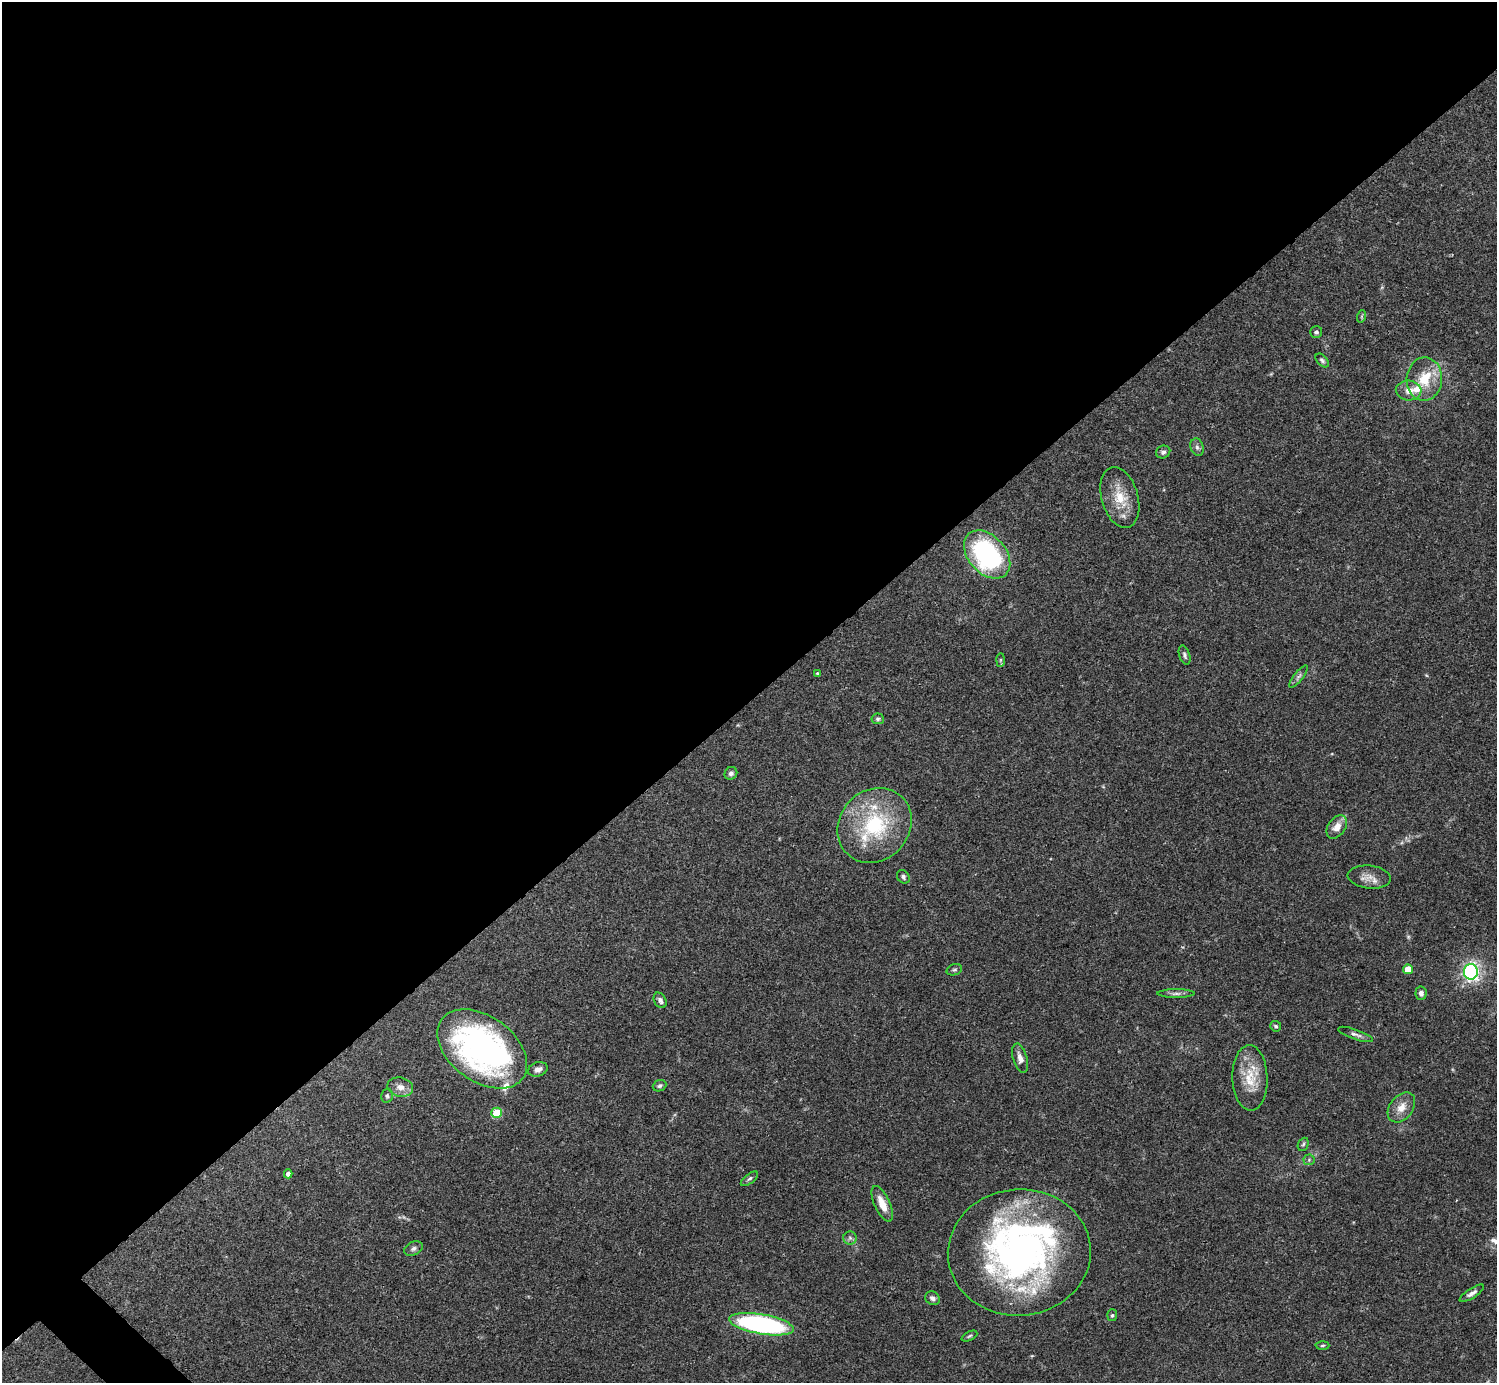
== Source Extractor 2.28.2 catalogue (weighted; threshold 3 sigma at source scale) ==
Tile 2 of 4 x 4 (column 2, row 1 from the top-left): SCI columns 1495-2989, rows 4302-5682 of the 5982 x 5981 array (HDU 1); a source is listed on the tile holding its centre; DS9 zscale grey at full resolution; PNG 1499 x 1385 px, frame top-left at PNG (2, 2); each listed source drawn as its Kron ellipse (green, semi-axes under 4 px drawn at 4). Shown black and unused: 51% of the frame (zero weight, under 3 of 4 exposures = <1% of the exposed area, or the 3 px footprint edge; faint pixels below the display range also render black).
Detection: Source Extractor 2.28.2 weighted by HDU 2 'WHT'; one run over the whole footprint, this tile lists its part. Background 0.0411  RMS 0.0027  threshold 0.012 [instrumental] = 3 sigma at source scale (4.5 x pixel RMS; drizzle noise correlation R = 1.50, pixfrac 1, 0.05/0.05 arcsec/px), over >= 5 px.
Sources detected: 59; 1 too faint to see at this stretch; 1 inside a brighter object's white glare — neither listed nor drawn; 7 inside a brighter listed object's ellipse — not listed separately; the other 50 listed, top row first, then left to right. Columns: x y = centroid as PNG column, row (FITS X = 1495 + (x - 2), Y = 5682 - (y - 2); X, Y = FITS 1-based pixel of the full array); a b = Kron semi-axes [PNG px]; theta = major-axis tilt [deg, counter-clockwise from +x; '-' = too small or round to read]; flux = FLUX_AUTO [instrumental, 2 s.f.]
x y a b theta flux
1362 316 6 4 71 0.34
1316 332 6 5 - 0.72
1322 360 8 5 -47 0.61
1424 379 22 17 86 8.1
1409 391 13 10 -3 2.4
1197 447 9 6 -70 0.9
1163 452 7 6 - 0.76
1120 497 31 18 -74 7.2
987 554 27 19 -49 43
1185 655 10 5 -72 0.7
1000 660 7 4 89 0.48
817 673 4 3 - 0.35
1299 676 13 4 52 0.85
878 719 6 5 - 0.53
731 773 7 6 - 0.84
875 825 39 35 46 25
1337 827 13 8 55 2.7
903 877 7 5 -53 0.72
1369 877 22 11 -6 2.8
1408 969 5 4 - 4.8
954 970 8 5 18 0.52
1471 972 8 7 - 60
1176 993 18 4 0 1.1
1421 993 7 6 - 1
660 1000 8 6 -60 0.94
1276 1026 5 5 - 0.5
1356 1034 18 5 -19 1.1
482 1049 50 32 -36 93
1020 1058 15 7 -74 1.7
538 1069 10 7 18 1.4
1250 1078 33 17 -88 8
660 1086 7 5 23 0.66
400 1087 13 9 -11 2
387 1096 7 5 77 0.54
1401 1107 17 11 52 3.2
497 1113 5 5 - 12
1303 1144 7 5 66 0.5
1309 1160 5 5 - 0.49
288 1174 4 4 - 1.1
749 1179 10 4 37 0.63
882 1204 19 7 -66 3.6
850 1238 6 6 - 0.71
413 1249 10 6 25 0.85
1019 1252 71 63 4 120
1472 1293 14 5 33 1.2
932 1298 8 6 -40 0.9
1112 1315 6 5 - 0.47
761 1324 33 10 -10 55
969 1336 8 4 25 0.49
1322 1345 7 3 2 0.35